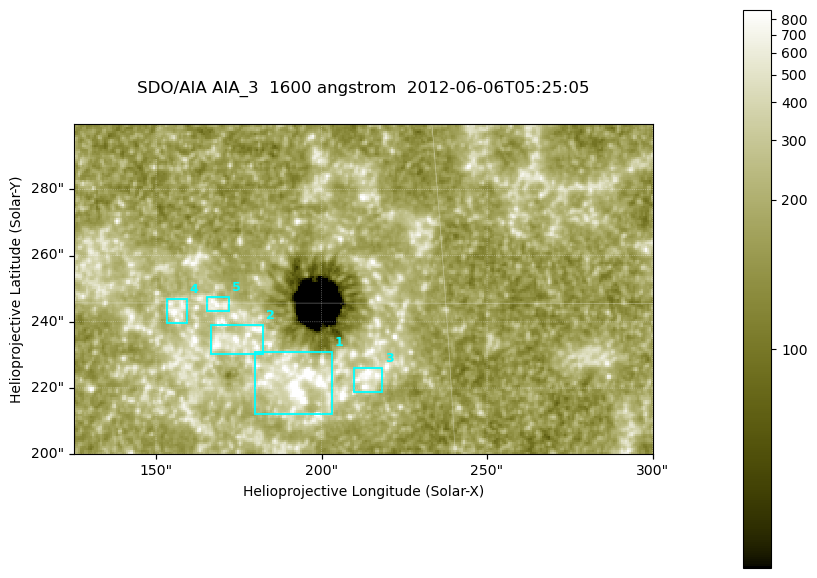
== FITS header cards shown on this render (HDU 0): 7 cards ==
TELESCOP= 'SDO/AIA '
INSTRUME= 'AIA_3   '
WAVELNTH=                 1600
WAVEUNIT= 'angstrom'
DATE-OBS= '2012-06-06T05:25:05.12'
CTYPE1  = 'HPLN-TAN'
CTYPE2  = 'HPLT-TAN'

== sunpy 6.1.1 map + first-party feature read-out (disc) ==
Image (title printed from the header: SDO/AIA AIA_3  1600 angstrom  2012-06-06T05:25:05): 287 x 164 px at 0.609 arcsec/px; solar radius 946 arcsec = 1552 px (partial field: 0.6% of the solar disc is inside the frame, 100% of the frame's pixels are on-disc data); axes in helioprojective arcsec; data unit not stated in the header (colour bar unlabelled)
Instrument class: DISC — disc imager (sunpy class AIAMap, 1600 A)
Bright regions (active regions / flare kernels): reference = the on-disc median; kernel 3 px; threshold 5 sigma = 298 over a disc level ~177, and >= 1.15x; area >= 47 px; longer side >= 3 px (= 1.8 arcsec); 5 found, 5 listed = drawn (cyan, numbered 1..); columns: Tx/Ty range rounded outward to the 2 arcsec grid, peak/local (2 s.f.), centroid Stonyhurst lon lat
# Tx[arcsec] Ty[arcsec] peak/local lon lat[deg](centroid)
1 180..204 212..232 13 +12 +14
2 166..184 230..240 4.8 +11 +14
3 210..220 218..226 5.5 +13 +14
4 152..160 238..248 4.8 +10 +15
5 164..172 242..248 4.1 +11 +15